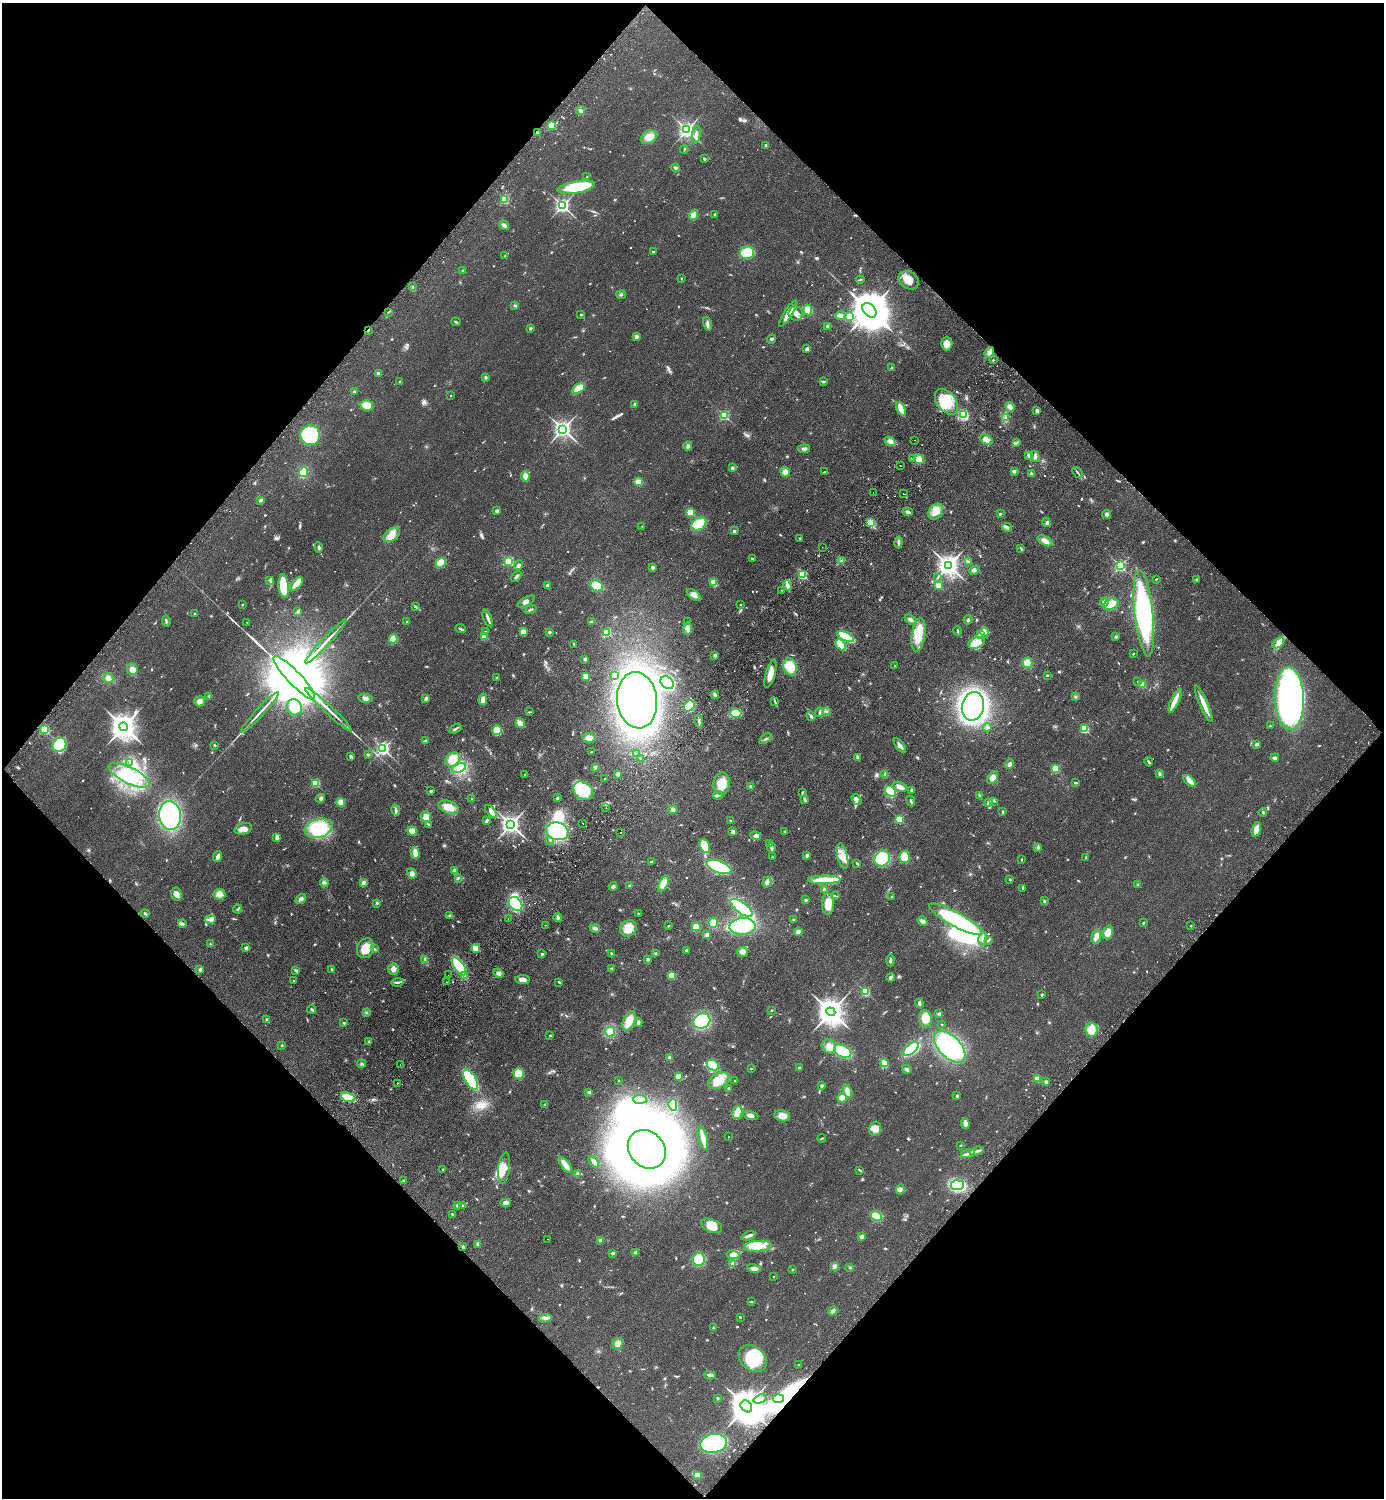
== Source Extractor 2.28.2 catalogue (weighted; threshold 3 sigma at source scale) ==
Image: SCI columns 344-5868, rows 42-6022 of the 6070 x 6064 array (HDU 1 of 3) = the unmasked area's bounding box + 8 px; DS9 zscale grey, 4 x 4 block average (1 PNG px = mean of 4 x 4 image px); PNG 1386 x 1500 px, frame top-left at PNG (2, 3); each listed source drawn as its Kron ellipse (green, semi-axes under 4 px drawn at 4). Shown black and unused: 50% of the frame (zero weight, under 2 of 3 exposures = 3% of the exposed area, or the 3 px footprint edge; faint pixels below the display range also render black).
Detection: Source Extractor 2.28.2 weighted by HDU 2 'WHT'. Background 0.0826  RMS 0.0081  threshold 0.0362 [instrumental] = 3 sigma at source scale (4.5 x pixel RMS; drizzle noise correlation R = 1.50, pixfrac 1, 0.05/0.05 arcsec/px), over >= 5 px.
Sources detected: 1019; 10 too faint to see at this stretch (4 x 4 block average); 15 inside a brighter object's white glare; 16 cosmic-ray / hot-pixel residue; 3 long thin detections or spike segments (spike, bleed or trail) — neither listed nor drawn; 8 coinciding with a brighter row at this scale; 53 inside a brighter listed object's ellipse — not listed separately; of the other 914, all 500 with FLUX_AUTO >= 3.8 (the completeness limit of this list) listed and drawn (414 fainter detections not listed), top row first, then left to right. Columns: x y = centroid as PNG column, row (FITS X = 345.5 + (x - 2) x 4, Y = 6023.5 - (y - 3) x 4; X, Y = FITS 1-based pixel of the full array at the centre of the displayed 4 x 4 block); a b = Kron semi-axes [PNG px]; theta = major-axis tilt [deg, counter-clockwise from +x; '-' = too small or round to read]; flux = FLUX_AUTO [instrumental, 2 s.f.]
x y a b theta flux
581 110 5 2 - 8.1
551 126 2 2 - 310
687 130 2 2 - 1800
537 133 2 2 - 4.8
696 135 9 3 82 18
649 137 8 6 28 58
766 145 2 2 - 14
684 149 4 2 - 4
704 159 2 2 - 7.2
676 168 4 3 - 8.3
587 177 2 2 - 4.2
576 187 19 6 11 230
504 199 2 2 - 370
562 206 2 2 - 1500
715 214 2 2 - 25
693 215 5 4 - 42
504 225 5 3 - 16
653 252 2 2 - 12
747 253 7 6 - 150
505 255 3 2 - 4.3
463 271 2 2 - 32
681 278 2 2 - 3.8
860 280 4 2 - 3.9
909 280 11 8 -36 55
412 287 3 2 - 3.8
621 295 5 3 - 6.5
515 306 4 2 - 7
808 310 5 4 - 67
869 310 8 5 -47 25000
388 312 3 2 - 4
796 313 7 7 - 32
788 314 15 4 57 47
581 315 2 2 - 14
840 316 5 4 - 30
849 317 2 2 - 320
456 322 5 2 - 5.3
707 324 7 3 -76 13
828 326 4 3 - 8.4
530 328 3 2 - 6.4
368 330 2 2 - 6
636 337 3 3 - 17
772 339 4 3 - 7.3
947 343 7 5 87 41
807 349 2 2 - 69
989 352 5 4 - 20
993 360 2 2 - 8.8
892 368 2 2 - 33
378 373 3 3 - 11
485 378 3 3 - 5.8
400 381 2 2 - 7.2
823 381 4 2 - 5.4
579 388 7 4 30 67
354 391 3 2 - 4.7
451 395 2 2 - 5.2
946 402 14 9 -51 120
634 404 2 2 - 26
367 405 6 5 - 59
1010 407 5 4 - 24
901 409 7 3 -66 78
1037 411 3 3 - 13
724 415 2 2 - 480
963 415 4 4 - 140
1005 417 3 2 - 4.9
563 429 3 3 - 2400
310 435 10 10 - 280
915 440 2 2 - 3.9
987 440 7 4 -32 26
890 441 6 4 -30 25
1016 443 4 2 - 3.9
688 446 4 3 - 11
804 449 6 3 7 12
1029 455 4 3 - 8
1035 456 5 2 - 11
912 459 4 2 - 6.1
919 459 5 5 - 25
900 466 2 2 - 4.2
732 468 2 2 - 47
1014 471 3 3 - 10
303 472 5 3 - 120
785 472 5 5 - 24
824 472 4 2 - 3.9
1077 472 6 2 -49 7.1
1031 474 3 2 - 7.2
525 476 5 4 - 27
639 482 4 3 - 53
873 493 2 2 - 4.8
903 494 2 2 - 5.4
260 500 2 2 - 38
497 511 3 3 - 8.4
690 512 3 2 - 100
907 512 5 3 - 13
936 512 9 6 52 49
1000 514 2 2 - 23
1107 514 5 3 - 8.7
1047 522 5 2 - 7.3
871 523 4 3 - 11
699 524 8 5 35 130
642 526 2 2 - 3.8
1007 527 4 3 - 11
734 531 2 2 - 29
392 535 9 6 36 40
800 538 2 2 - 4.5
1045 541 8 4 -27 30
898 542 5 2 - 9.6
319 547 5 2 - 11
822 547 2 2 - 3.8
1021 548 4 2 - 5.4
752 559 4 2 - 8.5
509 561 2 2 - 440
841 561 3 2 - 5.3
968 562 3 2 - 10
441 563 5 3 - 150
518 565 5 4 - 15
949 566 3 3 - 3900
1120 566 2 2 - 850
653 567 3 2 - 13
974 570 5 3 - 9.5
803 575 2 2 - 390
516 576 6 2 44 11
938 577 2 2 - 4.8
1156 579 3 2 - 4.1
270 580 3 3 - 5.4
1196 580 3 2 - 4.6
714 583 4 3 - 61
297 584 8 3 49 86
548 585 4 3 - 7.4
787 585 5 2 - 45
284 586 12 5 -85 170
597 586 7 5 -29 75
938 586 2 2 - 190
782 590 2 2 - 7.1
694 595 8 3 -35 21
526 602 9 4 30 19
1104 602 4 3 - 10
1111 604 8 5 19 65
242 605 2 2 - 14
740 605 2 2 - 5.6
416 607 3 2 - 4.7
530 610 6 2 18 8.7
298 611 4 2 - 5.4
1144 613 43 9 -84 680
195 614 2 2 - 14
488 618 9 2 -70 17
911 620 6 3 -33 13
968 620 5 2 - 7.1
166 621 5 2 - 7.2
247 622 2 2 - 5.5
407 622 2 2 - 24
591 622 3 2 - 7.1
688 622 2 2 - 4.5
460 629 5 2 - 7.5
688 629 6 4 87 29
957 631 5 2 - 5.2
485 632 2 2 - 19
523 632 4 3 - 32
549 632 3 3 - 6.3
607 632 2 2 - 250
985 632 5 4 - 17
918 635 16 6 81 120
980 635 3 2 - 4.7
484 637 2 2 - 160
846 637 9 3 -26 250
1116 637 3 3 - 5.5
393 639 4 4 - 66
326 641 29 2 47 41
977 643 8 5 22 82
1278 643 7 4 42 24
574 644 3 2 - 5.7
841 645 6 3 -49 140
1133 654 2 2 - 17
715 656 3 2 - 11
585 659 2 2 - 15
1027 663 5 5 - 47
895 665 2 2 - 6.2
790 667 8 6 -76 110
132 669 6 5 - 31
770 674 14 5 74 46
615 675 2 2 - 49
1047 675 2 2 - 16
585 677 3 3 - 43
108 678 5 5 - 19
294 678 29 7 -46 140000
497 678 2 2 - 26
1138 681 2 2 - 5.1
667 683 7 5 -42 320
1143 685 3 3 - 37
715 695 4 2 - 13
209 696 3 2 - 4
1075 697 3 3 - 6.4
365 698 7 4 -10 15
426 698 4 2 - 18
483 699 6 4 78 23
1289 699 31 14 -88 2200
637 700 28 20 -83 1700
200 701 5 5 - 23
775 701 3 2 - 4.6
1175 701 13 4 65 37
1204 704 20 3 -66 52
689 706 6 4 50 130
973 706 14 11 77 1500
294 707 8 7 - 80
329 710 31 2 -43 52
826 711 3 3 - 7.3
260 712 27 2 47 38
529 712 4 2 - 3.9
819 712 5 2 - 6.5
736 713 5 5 - 91
811 716 5 2 - 8
699 721 6 2 -81 9.9
520 723 5 3 - 42
1270 726 2 2 - 4
123 727 4 4 - 6900
987 727 4 3 - 13
44 729 2 2 - 520
456 729 6 2 31 10
1085 729 2 2 - 380
497 730 5 5 - 110
589 738 7 5 -3 24
765 739 7 2 36 6.5
425 740 4 2 - 9.8
1257 744 2 2 - 33
59 745 7 6 - 240
215 745 2 2 - 5.4
900 746 8 3 -52 22
383 749 3 2 - 1200
591 752 2 2 - 8.3
636 753 3 2 - 6.3
368 754 3 2 - 4.4
351 756 3 3 - 6.4
858 757 4 2 - 19
641 758 2 2 - 7.6
1275 758 4 3 - 11
453 759 8 6 44 94
1149 762 5 2 - 8.8
130 763 4 3 - 7.8
1010 764 5 4 - 16
595 767 3 3 - 7.4
459 768 7 3 21 21
1055 769 2 2 - 280
618 774 3 3 - 14
1159 774 4 3 - 7.8
129 775 22 8 -26 170
524 775 2 2 - 5.6
884 775 3 2 - 5.3
604 778 2 2 - 5.2
993 778 7 4 52 27
1189 781 7 4 -41 20
315 783 2 2 - 330
722 783 11 8 85 79
1076 783 3 2 - 9.5
751 787 2 2 - 63
900 787 7 5 -14 23
911 790 2 2 - 28
431 791 3 2 - 5.8
583 791 11 8 -38 200
890 791 6 4 -37 110
802 792 3 2 - 6.8
718 795 5 3 - 10
980 795 3 2 - 4.3
321 798 4 3 - 9.8
557 798 3 2 - 4.9
472 799 2 2 - 4.2
805 799 3 3 - 7.2
857 799 6 4 -55 18
911 801 5 2 - 6.5
994 801 3 2 - 5.8
341 802 4 4 - 43
989 803 3 3 - 19
449 807 10 6 -18 64
606 807 2 2 - 4.6
396 810 6 3 -78 10
673 810 5 3 - 12
491 811 8 4 -47 21
1003 812 3 2 - 4.8
1263 812 4 2 - 8
170 816 14 11 -83 630
426 817 5 5 - 32
900 820 2 2 - 300
486 821 4 2 - 13
731 821 3 2 - 4.1
583 823 2 2 - 9.8
429 824 4 2 - 5.9
511 824 3 3 - 2800
319 828 14 9 16 270
243 829 9 5 14 30
1256 829 8 3 74 43
412 831 4 4 - 38
557 831 11 8 -19 380
733 831 3 3 - 15
785 832 2 2 - 22
621 833 2 2 - 8.5
756 836 5 4 - 17
277 837 3 3 - 20
550 840 2 2 - 6.4
770 843 4 3 - 9.7
705 846 7 5 -65 99
771 848 5 3 - 12
1038 848 4 3 - 9.3
415 853 6 4 -73 31
807 855 4 3 - 9.5
218 856 5 4 - 13
843 856 13 5 -77 60
772 857 2 2 - 5.1
904 857 6 5 - 76
1086 857 3 2 - 3.9
882 858 8 7 - 160
1022 860 3 2 - 4.2
652 861 4 2 - 8.1
857 863 4 2 - 6.2
719 867 13 6 -20 280
454 870 2 2 - 52
412 873 5 4 - 18
458 878 4 2 - 5.8
1010 879 2 2 - 9.8
824 880 16 3 1 130
767 882 5 4 - 15
324 883 4 3 - 9.1
363 883 2 2 - 81
664 884 8 4 63 58
1138 884 2 2 - 4.1
613 886 4 3 - 11
630 886 4 2 - 7.8
1022 888 3 2 - 4.4
825 890 3 3 - 13
176 894 7 5 -82 24
219 894 6 5 - 35
835 896 4 2 - 4.7
892 897 3 2 - 5
301 899 6 3 39 16
806 900 3 3 - 5.6
1044 900 3 2 - 5
377 903 3 2 - 5.7
516 904 8 6 -49 180
828 904 11 6 90 65
742 908 13 5 -37 440
237 909 5 3 - 7.8
145 913 4 3 - 7.1
638 913 2 2 - 8.7
450 915 3 2 - 5.2
558 917 4 3 - 8.8
508 918 2 2 - 6.4
956 919 30 7 -29 550
210 920 5 3 - 14
793 920 3 2 - 4.1
923 921 5 3 - 18
182 923 4 3 - 9.1
713 923 5 5 - 37
1143 923 3 2 - 5.9
545 925 2 2 - 11
668 926 3 2 - 5.1
743 926 13 8 3 160
1191 926 2 2 - 8.6
696 927 4 4 - 44
595 928 5 3 - 12
628 928 9 7 37 74
798 932 4 4 - 21
1108 932 7 5 73 43
707 935 4 3 - 15
1096 937 7 5 83 20
983 938 7 2 80 9.8
988 940 3 2 - 5.7
210 944 4 2 - 3.8
246 948 2 2 - 56
365 948 10 8 60 86
476 948 4 3 - 62
375 949 4 2 - 4.8
686 950 2 2 - 22
742 952 5 5 - 21
611 953 3 2 - 4.7
656 953 4 2 - 7.3
542 954 2 2 - 21
425 959 4 2 - 5.2
648 959 3 3 - 7.1
890 960 6 2 89 10
459 966 10 5 -53 320
611 968 3 2 - 4
200 969 3 3 - 11
393 969 5 5 - 21
296 970 3 2 - 10
332 970 3 2 - 7.4
498 973 5 4 - 16
448 975 2 2 - 8.5
464 975 2 2 - 5.2
672 976 4 4 - 45
891 978 4 3 - 8
293 980 2 2 - 7.2
523 980 7 4 -5 21
398 982 6 2 8 9.8
446 982 2 2 - 5
559 982 3 2 - 5.1
866 992 2 2 - 410
1042 995 3 2 - 5.4
919 1003 4 3 - 11
312 1009 4 2 - 6.6
772 1010 3 2 - 4
831 1012 4 4 - 7200
367 1013 3 2 - 4.5
939 1014 3 3 - 6.5
925 1019 8 6 -85 74
267 1020 2 2 - 40
629 1021 10 5 66 77
702 1021 9 7 26 300
343 1023 3 3 - 4.4
638 1023 4 3 - 8.7
942 1024 2 2 - 6.1
1091 1030 7 6 - 62
610 1032 5 5 - 60
550 1036 2 2 - 10
369 1041 3 2 - 4.6
282 1045 2 2 - 5.9
829 1046 7 6 - 30
950 1047 19 11 -45 520
911 1049 9 5 40 270
843 1051 9 6 -28 210
670 1058 3 3 - 13
884 1063 3 3 - 8.3
362 1064 4 2 - 6.5
400 1064 2 2 - 6
713 1065 6 5 - 150
799 1068 2 2 - 43
751 1069 3 2 - 4.1
907 1069 5 3 - 14
519 1073 5 5 - 100
678 1076 2 2 - 98
1037 1079 2 2 - 130
471 1080 11 5 -59 340
619 1080 2 2 - 8.9
719 1081 11 7 28 59
735 1081 2 2 - 3.9
1046 1082 2 2 - 57
398 1083 2 2 - 9.4
822 1086 2 2 - 34
729 1088 2 2 - 29
589 1092 2 2 - 43
847 1092 6 4 -66 27
957 1096 2 2 - 21
348 1097 7 3 -17 210
842 1098 5 4 - 37
640 1099 7 4 -3 21
545 1105 3 2 - 5.3
673 1105 6 4 -76 96
737 1112 7 5 79 29
751 1116 8 3 -11 19
782 1116 8 5 -12 42
965 1124 5 3 - 38
875 1129 7 6 - 44
728 1137 2 2 - 3.9
703 1138 12 4 -77 36
822 1138 4 2 - 3.9
961 1145 2 2 - 5.5
647 1149 21 17 -48 6200
977 1151 7 2 15 13
968 1153 7 2 19 16
594 1162 6 3 -51 17
565 1165 9 4 -54 43
504 1168 16 6 82 49
443 1169 2 2 - 8.5
860 1170 3 2 - 5.3
577 1174 4 3 - 15
404 1180 3 2 - 7.4
957 1185 6 5 - 240
900 1189 5 4 - 14
505 1203 5 4 - 19
458 1205 3 2 - 8.5
462 1205 3 2 - 8.4
452 1214 2 2 - 6.9
876 1216 6 4 -27 70
712 1226 11 6 -22 61
748 1236 7 2 20 21
862 1237 2 2 - 21
548 1239 2 2 - 8.4
600 1240 2 2 - 76
478 1244 3 2 - 4.8
758 1246 14 5 6 70
463 1247 3 2 - 3.9
613 1253 3 2 - 11
636 1253 4 3 - 11
733 1255 7 4 -8 30
699 1259 6 6 - 150
733 1264 2 2 - 62
834 1266 2 2 - 100
850 1267 2 2 - 8.3
754 1268 7 3 -11 19
792 1270 2 2 - 14
773 1277 2 2 - 5.5
751 1302 3 2 - 4.9
833 1311 5 4 - 14
740 1317 2 2 - 7.7
545 1318 6 3 8 16
714 1328 3 2 - 4.4
618 1344 6 5 - 28
753 1358 15 11 -40 220
798 1365 2 2 - 5.1
710 1375 6 2 -7 12
717 1398 3 2 - 5
760 1399 7 3 22 17
779 1399 5 4 - 30
746 1406 6 5 - 16000
714 1443 13 9 9 380
698 1476 3 3 - 6.7
Overlapping masked pixels (flux is a lower limit): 1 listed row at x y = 368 330
Diffuse or blended objects may show on this block-average render without a row.